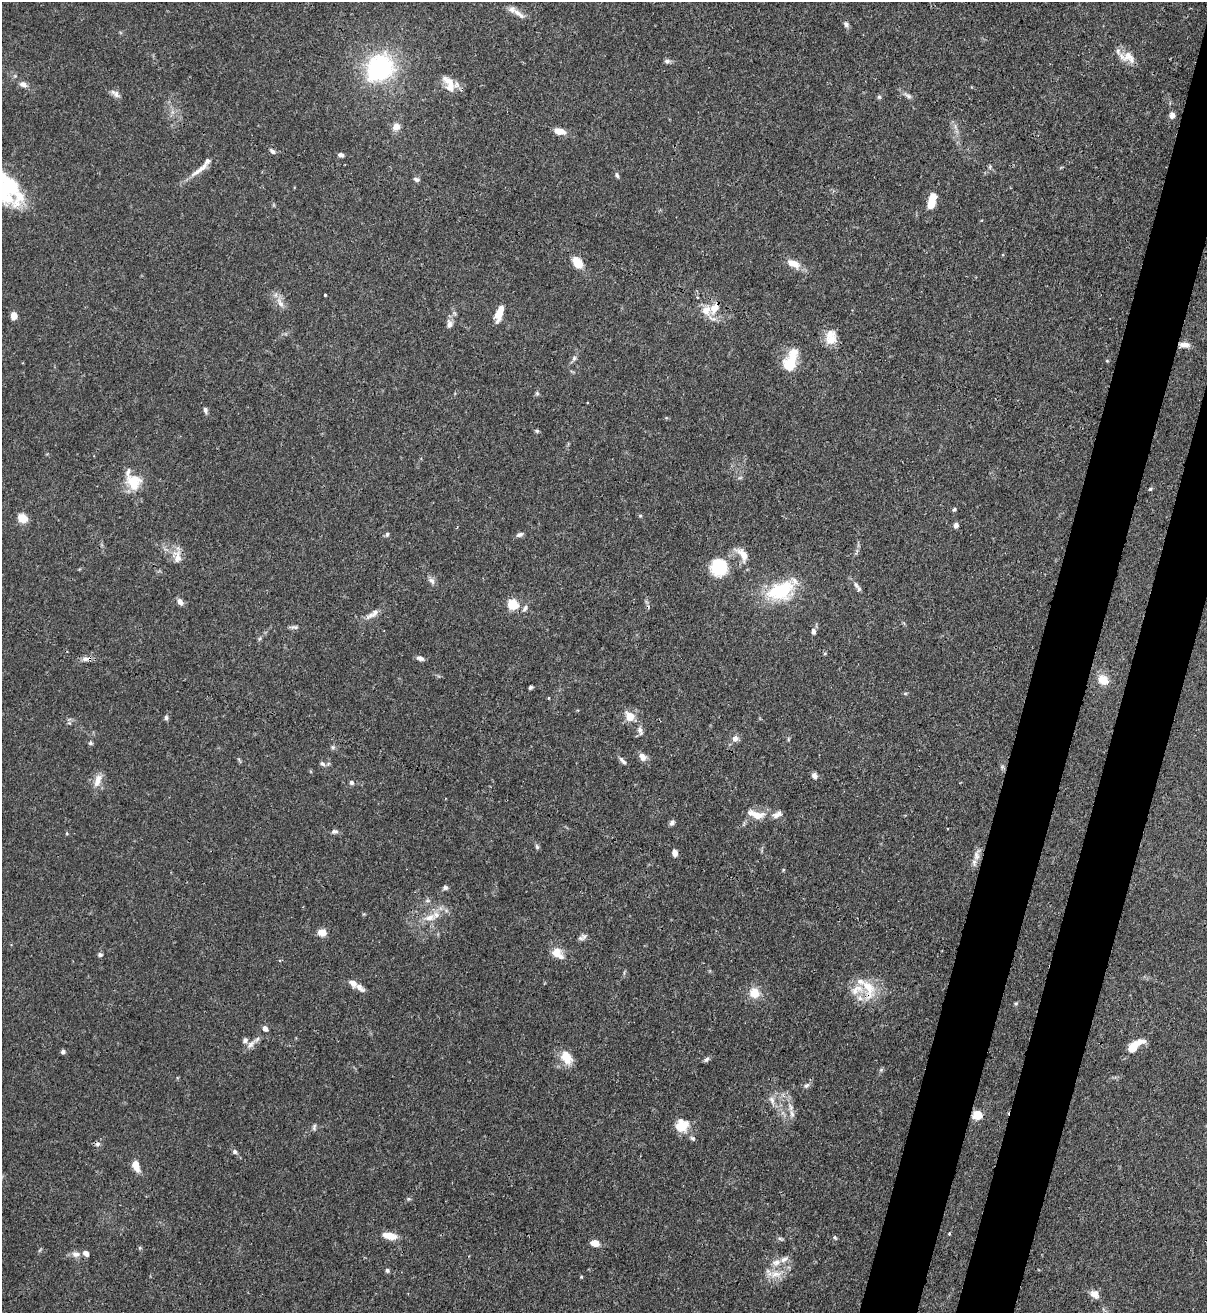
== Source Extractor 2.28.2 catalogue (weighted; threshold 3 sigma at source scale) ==
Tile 10 of 4 x 4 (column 2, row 3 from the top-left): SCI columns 1424-2628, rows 1345-2655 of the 5389 x 5307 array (HDU 1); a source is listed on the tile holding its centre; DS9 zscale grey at full resolution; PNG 1209 x 1315 px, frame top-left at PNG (2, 2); no overlay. Shown black and unused: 7% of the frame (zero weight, under 3 of 4 exposures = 7% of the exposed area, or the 3 px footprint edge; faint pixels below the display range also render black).
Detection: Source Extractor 2.28.2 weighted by HDU 2 'WHT'; one run over the whole footprint, this tile lists its part. Background 0.1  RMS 0.0041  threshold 0.0186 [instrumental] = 3 sigma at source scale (4.5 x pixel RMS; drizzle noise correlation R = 1.50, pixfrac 1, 0.05/0.05 arcsec/px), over >= 5 px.
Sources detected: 132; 2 cosmic-ray / hot-pixel residue — not listed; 11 inside a brighter listed object's ellipse — not listed separately; the other 119 listed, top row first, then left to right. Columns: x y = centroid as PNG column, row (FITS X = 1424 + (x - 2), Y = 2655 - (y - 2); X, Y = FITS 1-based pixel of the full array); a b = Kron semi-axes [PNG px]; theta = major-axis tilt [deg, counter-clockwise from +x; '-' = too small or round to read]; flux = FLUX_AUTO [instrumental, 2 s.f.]
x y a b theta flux
518 13 22 7 -39 3.5
846 24 8 6 -56 1.4
1129 57 21 14 -41 5.9
667 61 8 6 -17 1.1
380 68 32 27 46 51
23 84 10 7 -24 1.9
449 84 24 11 -62 6
116 94 12 7 -74 1.8
908 96 13 5 -30 1.5
879 97 6 6 - 0.72
1172 115 6 6 - 2.3
396 127 9 9 - 3
560 131 11 6 -12 4.8
272 151 8 5 -43 1.2
341 155 6 5 - 1.5
200 169 35 6 38 4.7
617 175 8 4 -74 0.83
416 179 7 5 -22 1.1
3 187 56 32 -42 62
932 201 15 7 75 8.6
578 263 11 7 -52 8.4
793 263 19 9 -22 4.7
325 295 3 3 - 0.52
697 297 3 3 - 0.5
280 303 15 7 -59 2.9
715 308 17 10 59 5.5
499 313 17 7 73 6.2
14 316 6 5 - 4.6
449 324 12 8 -83 2
831 337 19 13 -89 6
1184 345 13 7 -7 2.7
574 358 8 6 74 1.1
792 361 30 12 84 10
1107 361 5 3 - 0.37
537 393 5 5 - 0.64
205 410 7 5 -75 1.2
537 431 6 5 - 0.67
134 482 13 12 - 12
1150 489 5 4 - 0.51
954 509 6 4 50 0.65
640 516 5 4 - 0.5
23 518 5 5 - 21
956 525 6 5 - 1.8
387 534 5 5 - 0.73
520 535 10 5 23 1.2
742 554 23 11 -51 5.4
177 557 20 10 -86 4.3
719 567 15 15 - 21
432 581 11 6 -51 1.6
856 585 11 6 -58 1.4
780 591 35 22 23 24
180 602 9 6 -55 2
513 604 6 5 - 28
525 608 10 5 61 1.2
372 614 23 7 34 3.2
294 627 12 5 -1 1.2
813 631 8 5 -80 1.4
260 638 6 4 71 0.66
420 658 9 5 -15 1.4
86 659 13 6 4 2.2
1103 680 12 10 -41 6
531 687 4 3 - 0.75
905 694 6 4 1 0.51
630 716 6 6 - 9.3
166 718 7 5 -89 0.92
640 730 13 6 -83 1.9
735 738 8 7 - 2.2
788 739 6 4 71 0.48
90 743 6 5 - 0.74
643 757 11 8 -42 2.8
623 761 12 5 -47 1.4
322 764 8 5 -43 1.1
814 776 6 5 - 1.9
98 780 18 8 71 4.1
351 783 6 5 - 1
777 814 14 7 26 2.1
756 815 24 10 -15 6
672 823 7 5 58 1.2
334 831 10 6 11 1.2
537 847 8 5 -73 0.83
675 853 7 5 -79 2.5
976 855 18 8 77 3
445 887 7 6 - 1
430 917 19 9 14 5.4
322 932 9 8 - 3.8
580 938 11 6 -1 1.5
556 952 14 13 - 4.5
100 955 6 5 - 0.93
353 983 11 7 -40 2.7
868 989 31 15 -75 12
754 993 13 12 - 6.3
1016 1003 5 5 - 0.59
265 1029 7 6 - 1.8
245 1040 8 6 47 1.2
251 1044 16 6 45 2.6
1134 1046 18 7 37 10
63 1052 6 5 - 0.93
567 1058 18 13 -58 6.8
706 1059 8 5 38 1
806 1085 9 5 43 1.2
772 1100 13 7 -68 2.3
792 1114 12 6 -75 2
977 1115 5 5 - 24
682 1125 17 14 30 7.6
314 1127 9 5 82 0.9
235 1152 7 6 - 1.1
136 1165 11 6 -74 5.6
949 1234 3 2 - 0.73
389 1236 15 7 -11 5.9
835 1237 7 4 -62 0.58
780 1238 8 3 -19 0.71
595 1243 8 6 -14 4.7
86 1253 8 6 -36 1.8
76 1254 10 8 -13 2.4
776 1262 13 8 15 3.3
387 1270 6 5 - 0.83
775 1274 20 9 13 5.4
581 1277 4 3 - 0.36
1095 1294 12 9 -38 2.9
Overlapping masked pixels (flux is a lower limit): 5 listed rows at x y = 715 308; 1184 345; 86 659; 868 989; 977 1115
Isophote crosses this tile's border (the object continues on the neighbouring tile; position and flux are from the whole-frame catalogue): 1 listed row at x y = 3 187